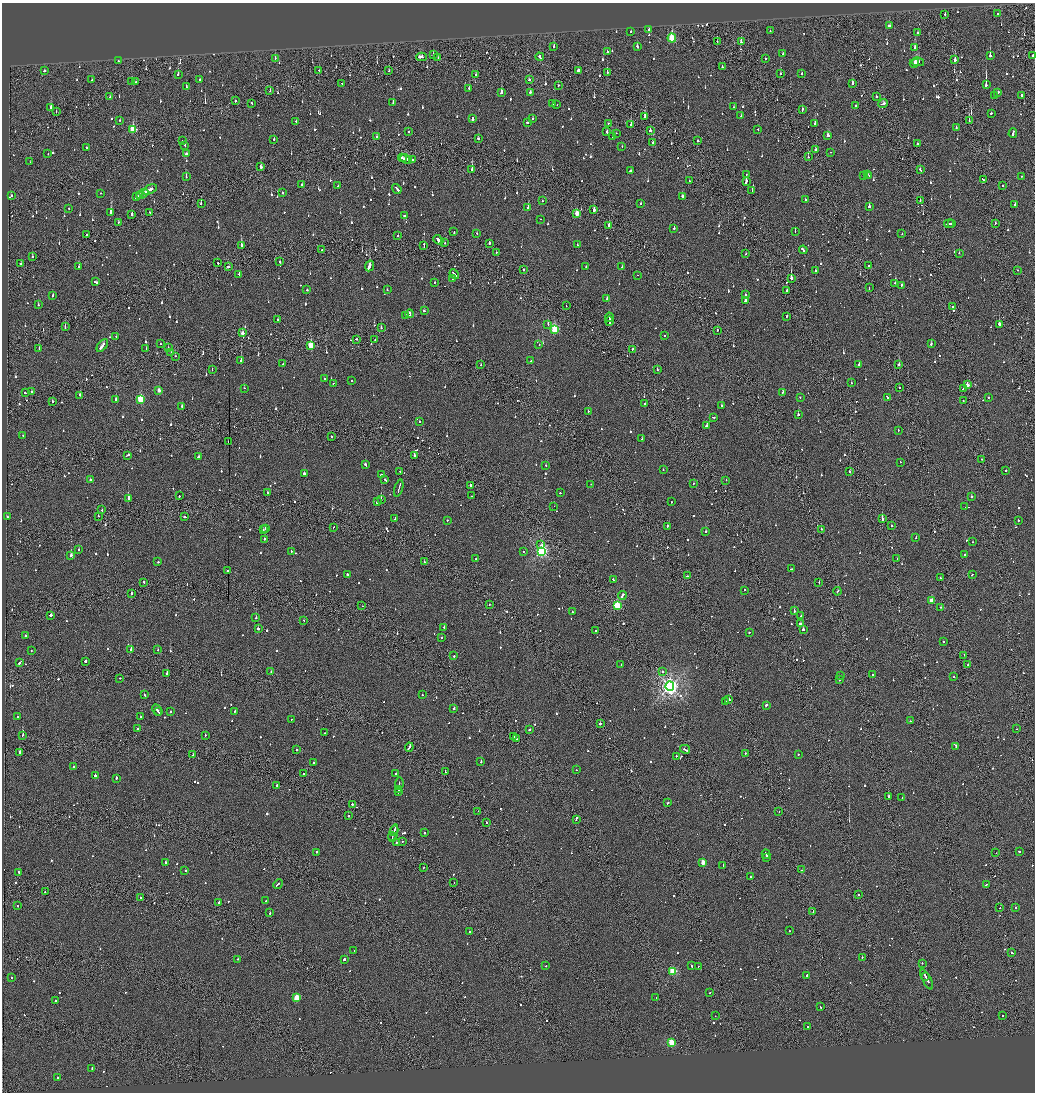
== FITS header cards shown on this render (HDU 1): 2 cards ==
NAXIS1  =                 2065
NAXIS2  =                 2180

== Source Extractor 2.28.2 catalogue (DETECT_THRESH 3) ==
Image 2065 x 2180 px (HDU 1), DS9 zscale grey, zoomed out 1/2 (1 PNG px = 2 x 2 image px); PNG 1037 x 1094 px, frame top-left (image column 1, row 2179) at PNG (2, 3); each listed source drawn as its Kron ellipse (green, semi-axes under 4 px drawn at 4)
Background -0.148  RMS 0.1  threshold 0.31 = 3 sigma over >= 5 px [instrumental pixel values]
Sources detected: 1332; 96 cannot appear on this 1/2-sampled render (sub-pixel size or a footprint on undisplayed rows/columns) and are neither listed nor drawn; of the other 1236, the 500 brightest by FLUX_AUTO listed and drawn (736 fainter detections omitted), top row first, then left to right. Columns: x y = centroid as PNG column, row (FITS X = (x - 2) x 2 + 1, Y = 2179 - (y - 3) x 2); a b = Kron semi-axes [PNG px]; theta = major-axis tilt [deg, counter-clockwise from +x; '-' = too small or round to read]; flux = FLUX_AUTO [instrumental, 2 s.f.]
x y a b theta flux
998 13 2 2 - 250
945 14 2 2 - 120
889 26 3 2 - 160
649 29 2 2 - 130
631 31 2 2 - 190
770 31 2 2 - 140
917 32 2 2 - 140
672 38 4 3 - 1300
717 42 2 2 - 85
741 42 2 2 - 210
554 46 3 2 - 200
637 46 3 2 - 170
915 48 3 2 - 2400
607 52 2 2 - 240
783 54 2 2 - 93
433 55 3 1 - 110
990 56 2 2 - 640
1033 56 2 1 - 250
421 57 5 3 - 470
438 57 2 1 - 100
540 57 4 2 - 780
275 58 3 2 - 94
765 58 2 2 - 130
955 60 2 2 - 1600
118 61 2 2 - 110
918 62 6 2 -12 240
914 63 4 2 - 260
722 67 2 2 - 150
319 70 2 1 - 95
578 70 2 2 - 8800
44 71 3 2 - 140
389 71 2 2 - 84
607 72 3 2 - 170
802 73 2 2 - 120
178 74 2 2 - 220
780 74 2 2 - 98
475 75 2 2 - 140
92 80 2 2 - 160
200 80 2 2 - 100
529 80 2 2 - 130
131 81 2 1 - 250
136 82 2 2 - 89
852 83 2 2 - 670
342 84 3 2 - 150
558 85 2 2 - 160
986 85 3 2 - 1700
186 87 2 2 - 130
469 88 2 1 - 380
270 91 2 2 - 240
530 92 2 2 - 270
998 92 2 2 - 360
502 93 3 2 - 390
994 95 2 2 - 100
1021 95 3 2 - 140
876 96 2 2 - 210
110 97 2 2 - 100
235 101 2 2 - 220
393 102 3 2 - 170
252 103 3 2 - 190
553 104 2 2 - 130
883 104 4 2 - 280
557 105 2 1 - 100
856 106 2 1 - 110
51 107 3 2 - 630
734 107 2 2 - 84
802 110 3 2 - 390
56 111 2 1 - 100
991 113 2 2 - 380
644 116 4 1 - 1000
741 116 2 2 - 130
473 119 3 2 - 380
533 119 2 2 - 84
120 120 2 2 - 89
296 121 2 2 - 110
969 121 2 2 - 170
527 122 2 2 - 140
608 123 2 1 - 96
815 123 2 2 - 1100
631 125 2 2 - 230
956 127 2 2 - 84
133 129 4 3 - 870
758 129 2 1 - 120
650 131 3 2 - 170
408 132 2 2 - 85
607 132 2 2 - 500
616 133 2 1 - 230
1013 133 5 2 - 230
827 136 2 2 - 360
377 137 2 2 - 110
613 137 2 2 - 130
478 138 2 2 - 140
274 139 2 2 - 94
182 141 2 2 - 110
698 141 2 2 - 120
653 142 2 2 - 92
917 144 2 2 - 130
185 145 2 2 - 100
622 146 2 2 - 100
86 147 2 2 - 190
816 150 3 2 - 170
831 152 2 2 - 170
48 154 2 2 - 110
187 154 3 2 - 180
808 157 2 2 - 100
402 158 4 2 - 210
406 159 6 2 -27 300
413 160 2 1 - 290
30 162 2 1 - 100
261 167 3 2 - 87
472 170 3 2 - 1200
920 170 3 2 - 150
631 171 4 2 - 240
867 174 2 1 - 380
746 175 2 2 - 95
186 176 3 2 - 150
864 176 2 2 - 110
869 176 2 2 - 280
1022 176 2 2 - 210
983 180 3 1 - 430
689 181 2 2 - 87
746 182 4 2 - 440
302 185 2 2 - 160
338 186 2 2 - 98
1003 186 2 2 - 96
150 189 7 2 28 550
397 189 5 2 - 310
752 190 2 1 - 170
100 193 2 2 - 110
282 193 2 2 - 220
142 194 6 2 30 780
12 195 2 2 - 110
140 196 2 2 - 350
682 196 2 2 - 160
137 197 4 2 - 300
805 200 3 2 - 350
542 201 2 2 - 130
920 201 3 2 - 100
201 203 2 2 - 220
641 204 2 2 - 270
1015 204 2 2 - 230
869 206 2 2 - 360
528 207 2 2 - 320
69 208 2 2 - 150
594 210 3 2 - 390
111 212 3 2 - 1200
150 212 2 2 - 150
577 213 3 2 - 350
132 214 2 2 - 140
404 216 3 2 - 350
540 219 2 2 - 92
118 222 2 1 - 150
952 223 2 2 - 140
995 223 2 2 - 110
949 224 5 2 - 400
609 225 2 2 - 470
674 228 2 2 - 140
454 231 3 2 - 380
795 231 2 2 - 270
477 233 2 2 - 120
902 234 2 1 - 85
86 235 2 1 - 110
398 236 2 2 - 180
438 240 6 2 -42 760
445 243 2 2 - 150
489 243 2 2 - 230
424 245 4 2 - 650
577 245 2 2 - 100
241 246 2 2 - 930
321 250 2 2 - 200
803 250 4 2 - 450
496 252 2 2 - 110
959 253 2 2 - 100
746 254 2 2 - 91
32 257 2 2 - 180
280 262 2 2 - 120
218 263 2 2 - 470
21 264 2 1 - 220
868 265 2 2 - 83
228 266 3 2 - 540
369 266 5 2 - 1900
79 267 2 2 - 170
586 267 2 2 - 110
622 267 2 2 - 95
524 270 2 2 - 210
815 270 2 2 - 170
1018 270 2 1 - 120
239 274 2 2 - 100
454 274 5 2 - 2300
637 275 2 1 - 160
452 278 2 2 - 98
791 278 3 2 - 2200
96 282 4 2 - 300
434 282 2 2 - 160
895 283 2 2 - 460
902 285 2 2 - 200
869 288 2 1 - 120
307 290 2 2 - 550
387 290 2 2 - 130
787 290 3 2 - 140
746 295 2 2 - 83
52 296 2 2 - 200
607 299 3 2 - 410
745 301 3 2 - 390
38 305 2 2 - 88
566 306 2 2 - 120
952 307 2 2 - 410
424 311 3 2 - 110
410 314 4 2 - 480
405 315 2 2 - 230
787 316 2 2 - 630
609 317 4 1 - 440
278 319 2 2 - 86
609 321 5 2 - 570
548 324 3 1 - 110
999 324 2 2 - 600
65 327 2 2 - 120
381 328 2 2 - 120
555 329 3 3 - 1100
717 330 2 1 - 120
242 333 3 2 - 150
665 336 2 2 - 96
116 337 2 2 - 85
356 339 2 2 - 110
375 339 2 1 - 140
160 344 2 2 - 110
931 344 2 2 - 250
539 345 2 2 - 110
102 346 7 2 51 1400
311 346 3 3 - 790
168 347 2 1 - 130
39 348 2 2 - 110
146 349 2 2 - 120
632 349 2 2 - 110
171 353 2 1 - 150
175 356 2 1 - 310
241 361 2 2 - 250
531 361 2 2 - 220
283 364 2 2 - 110
859 364 2 2 - 170
481 365 2 1 - 170
899 365 2 1 - 1200
212 369 2 1 - 95
657 369 2 2 - 100
324 378 2 2 - 140
352 380 2 1 - 93
333 383 2 2 - 91
851 383 2 2 - 130
967 385 3 2 - 170
244 388 2 2 - 130
899 388 2 2 - 160
963 389 3 2 - 430
159 390 2 2 - 140
31 392 2 2 - 100
783 392 3 2 - 330
25 393 2 1 - 94
80 395 2 2 - 330
888 397 3 2 - 310
988 397 2 2 - 84
800 398 2 2 - 99
116 399 2 2 - 350
141 399 3 3 - 950
53 401 3 2 - 230
963 401 2 2 - 85
645 403 2 1 - 440
182 406 2 2 - 350
721 406 2 2 - 120
588 411 2 2 - 100
798 415 2 2 - 290
713 417 3 2 - 140
419 422 2 2 - 89
707 425 3 2 - 360
898 430 2 1 - 220
23 435 2 2 - 94
332 436 2 2 - 150
642 439 2 2 - 110
228 441 2 2 - 110
127 455 4 2 - 240
414 455 2 2 - 270
198 457 3 2 - 210
982 459 2 1 - 180
900 462 2 2 - 95
365 465 3 2 - 250
546 465 2 2 - 100
663 470 2 2 - 99
1006 470 2 2 - 97
400 472 2 2 - 95
849 472 2 2 - 230
304 474 2 2 - 270
381 474 3 2 - 150
90 480 2 2 - 170
385 480 2 2 - 360
726 480 2 2 - 110
693 483 2 1 - 110
591 484 2 2 - 98
471 486 2 2 - 2200
399 488 9 2 74 550
267 492 2 2 - 130
560 493 2 2 - 140
179 496 2 2 - 130
472 496 2 2 - 130
971 496 2 2 - 210
128 498 2 2 - 900
381 500 2 2 - 530
377 502 2 2 - 220
671 502 2 2 - 110
554 506 2 1 - 110
965 507 2 1 - 260
102 510 2 2 - 100
98 516 2 2 - 87
7 517 2 2 - 150
185 517 2 2 - 190
395 518 3 2 - 200
882 519 2 2 - 540
447 520 2 2 - 110
1018 520 2 2 - 86
667 526 2 2 - 120
891 526 2 2 - 790
334 527 2 1 - 91
265 529 2 2 - 350
821 529 2 2 - 570
263 530 2 2 - 97
706 531 2 2 - 250
916 537 2 2 - 94
264 539 2 2 - 210
973 542 2 2 - 160
540 545 2 2 - 86
79 549 2 2 - 94
523 551 2 2 - 130
542 551 4 3 - 3900
291 552 2 2 - 360
965 554 2 2 - 100
71 555 2 2 - 780
476 559 2 2 - 91
897 559 2 2 - 180
424 561 2 1 - 91
158 562 2 2 - 110
791 569 2 1 - 130
228 570 2 2 - 110
347 575 3 2 - 160
972 575 2 2 - 100
687 576 4 2 - 220
940 578 2 1 - 91
613 579 2 2 - 89
144 582 2 2 - 120
819 583 3 1 - 150
745 590 2 2 - 340
837 591 4 1 - 310
131 593 2 1 - 260
622 595 4 2 - 270
932 601 3 3 - 330
489 605 2 2 - 160
617 605 3 3 - 1300
362 606 2 2 - 290
941 607 2 2 - 100
794 610 3 2 - 180
572 612 2 1 - 220
50 615 2 2 - 470
801 616 2 2 - 100
256 618 2 2 - 200
304 620 2 1 - 92
800 623 3 2 - 290
444 627 2 2 - 340
258 629 2 2 - 550
803 630 2 2 - 560
596 631 3 2 - 130
749 632 2 2 - 230
26 636 2 2 - 270
442 637 2 2 - 120
943 641 2 2 - 830
131 649 3 2 - 850
158 650 2 2 - 96
31 651 2 2 - 140
964 655 2 1 - 87
454 656 2 2 - 290
86 661 2 1 - 1000
20 662 4 2 - 200
621 665 2 2 - 110
968 665 2 2 - 140
271 671 2 2 - 150
662 672 2 2 - 97
167 673 4 2 - 250
873 674 2 2 - 110
841 676 2 1 - 91
954 677 2 1 - 400
120 678 2 2 - 140
839 680 2 2 - 140
670 686 4 4 - 9500
144 695 2 2 - 100
422 695 2 2 - 92
729 700 2 2 - 200
726 702 2 2 - 96
766 705 2 2 - 740
454 708 2 2 - 280
157 710 6 2 -60 440
235 711 2 2 - 85
158 712 3 1 - 170
171 712 2 2 - 190
18 717 2 2 - 520
141 717 2 2 - 100
291 720 3 2 - 150
910 721 2 1 - 90
600 723 2 2 - 550
137 729 2 2 - 240
530 729 2 2 - 170
1016 729 2 1 - 87
324 733 2 2 - 740
23 735 2 2 - 850
205 735 2 2 - 170
514 737 2 1 - 350
517 739 3 2 - 270
956 746 3 2 - 88
409 747 4 2 - 410
685 749 5 2 - 270
296 750 2 2 - 110
20 752 2 2 - 210
745 753 2 2 - 210
798 754 2 2 - 130
193 755 2 2 - 260
676 756 2 2 - 100
481 761 3 2 - 180
313 762 2 1 - 130
73 767 2 2 - 520
576 770 2 1 - 87
445 771 3 1 - 130
304 773 2 2 - 150
396 773 2 2 - 100
95 775 2 2 - 470
116 778 2 2 - 210
399 784 6 2 81 360
277 785 2 2 - 190
398 789 3 2 - 170
398 792 3 2 - 190
888 796 2 2 - 560
902 798 2 2 - 280
668 803 3 2 - 160
352 804 2 2 - 350
478 811 2 1 - 89
779 811 2 1 - 91
349 816 2 2 - 160
576 819 3 1 - 560
486 823 2 1 - 190
394 831 5 1 - 280
393 833 8 1 71 430
424 833 2 2 - 110
392 837 5 1 - 350
402 842 2 1 - 88
396 843 3 2 - 230
316 852 2 2 - 200
1019 852 2 2 - 83
996 853 2 1 - 100
766 854 4 2 - 360
767 858 3 2 - 270
166 862 2 2 - 400
703 862 3 3 - 310
723 865 2 2 - 99
423 868 2 1 - 100
801 870 2 2 - 110
185 871 2 1 - 170
19 872 4 2 - 220
750 877 2 2 - 110
454 882 2 2 - 96
278 884 5 2 - 340
987 885 2 1 - 190
45 891 2 2 - 150
859 895 2 2 - 110
140 898 2 2 - 220
266 901 2 2 - 98
219 902 3 2 - 790
17 906 2 2 - 110
1000 908 2 1 - 220
1015 908 2 2 - 150
813 912 2 1 - 210
270 913 2 2 - 140
789 931 2 1 - 95
470 932 2 2 - 420
354 951 2 1 - 86
1012 953 2 2 - 100
862 957 2 2 - 500
238 959 2 2 - 92
344 959 2 2 - 620
922 963 2 2 - 110
691 965 3 2 - 120
546 966 2 2 - 97
698 966 2 2 - 130
673 971 3 3 - 1200
807 975 4 2 - 270
925 976 2 1 - 520
11 977 2 2 - 93
927 979 11 2 -63 620
710 993 2 2 - 120
656 997 2 2 - 120
296 998 3 3 - 640
55 1001 2 2 - 160
821 1007 2 2 - 97
715 1016 2 1 - 92
1003 1016 2 2 - 110
808 1027 2 2 - 160
671 1042 3 3 - 830
92 1069 3 2 - 260
58 1077 2 2 - 150
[736 fainter detections neither listed nor drawn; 96 sub-pixel or undisplayed-footprint detections neither listed nor drawn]